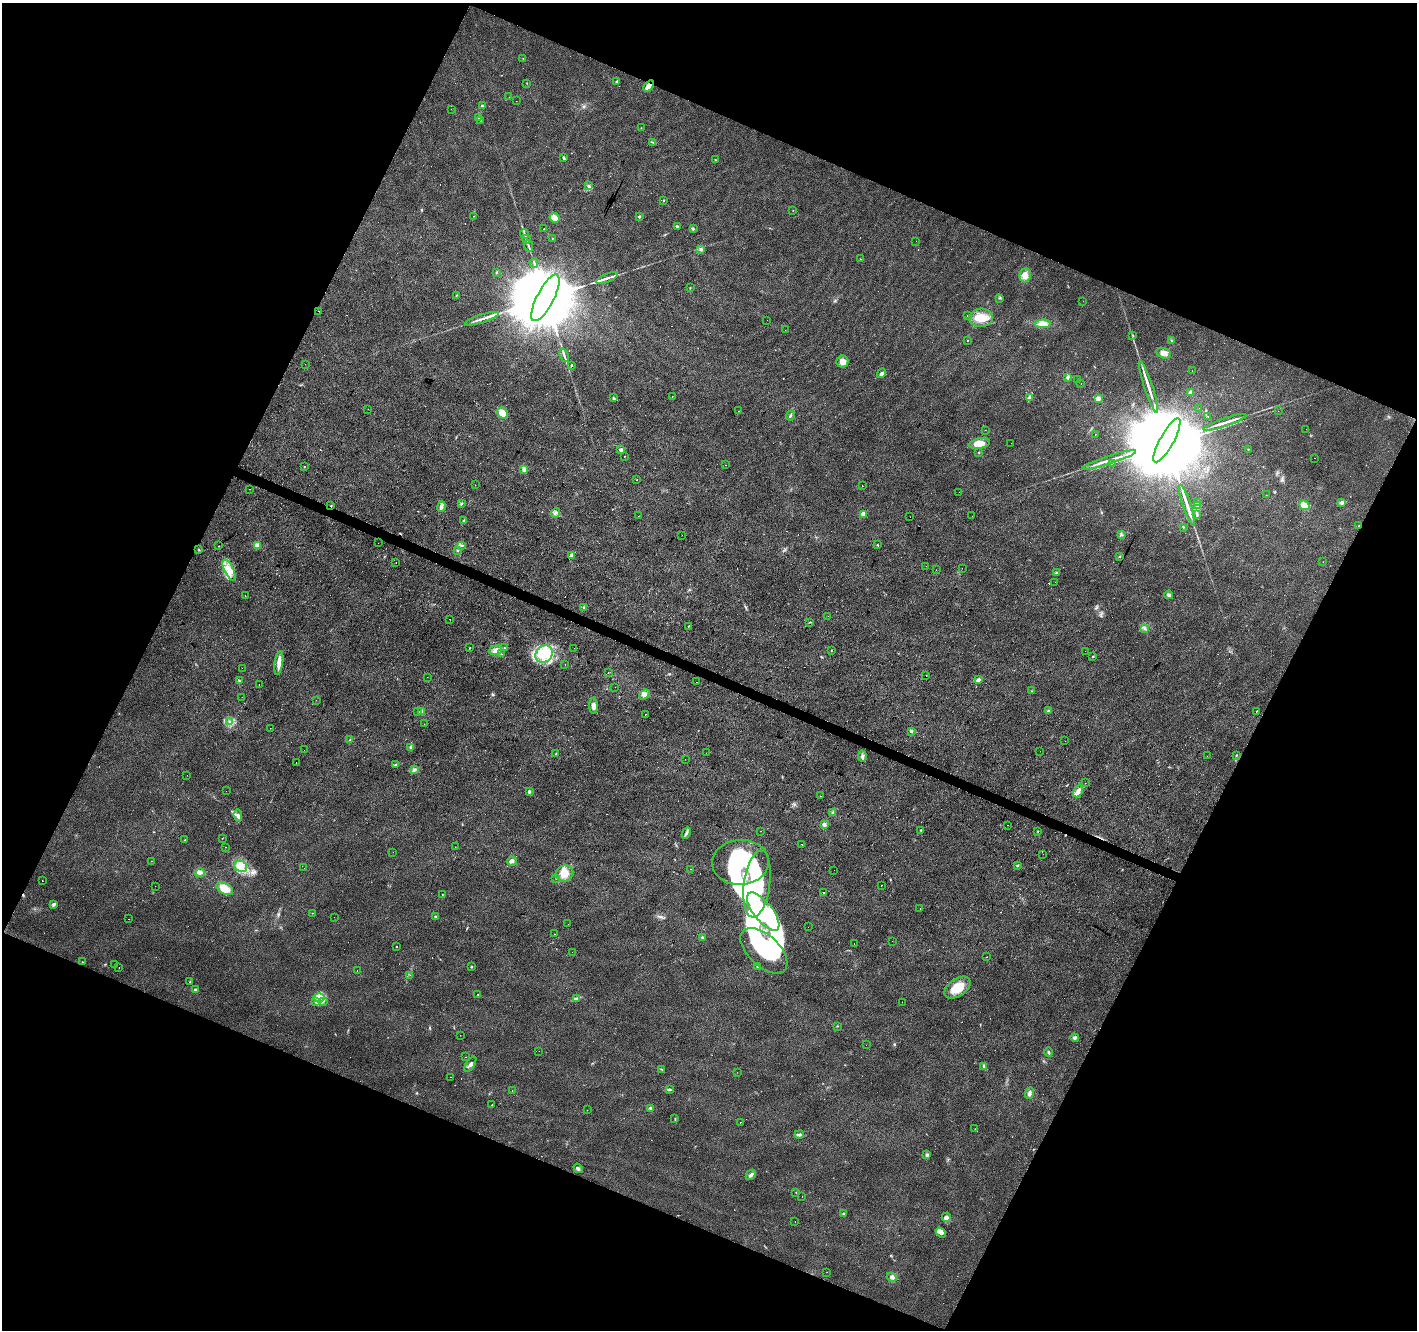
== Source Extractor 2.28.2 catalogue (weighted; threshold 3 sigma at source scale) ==
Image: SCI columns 5-5663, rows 267-5576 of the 5663 x 5777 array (HDU 1 of 3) = the unmasked area's bounding box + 8 px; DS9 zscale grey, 4 x 4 block average (1 PNG px = mean of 4 x 4 image px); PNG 1419 x 1332 px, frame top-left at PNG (2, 3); each listed source drawn as its Kron ellipse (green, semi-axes under 4 px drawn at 4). Shown black and unused: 44% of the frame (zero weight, under 2 of 3 exposures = <1% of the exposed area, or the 3 px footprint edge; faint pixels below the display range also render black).
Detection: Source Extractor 2.28.2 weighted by HDU 2 'WHT'. Background 0.0202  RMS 0.0061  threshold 0.0272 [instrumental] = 3 sigma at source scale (4.5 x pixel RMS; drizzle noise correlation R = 1.50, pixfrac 1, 0.0396/0.0396 arcsec/px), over >= 5 px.
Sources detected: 487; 6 too faint to see at this stretch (4 x 4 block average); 10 inside a brighter object's white glare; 165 cosmic-ray / hot-pixel residue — neither listed nor drawn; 1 coinciding with a brighter row at this scale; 13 inside a brighter listed object's ellipse — not listed separately; the other 292 listed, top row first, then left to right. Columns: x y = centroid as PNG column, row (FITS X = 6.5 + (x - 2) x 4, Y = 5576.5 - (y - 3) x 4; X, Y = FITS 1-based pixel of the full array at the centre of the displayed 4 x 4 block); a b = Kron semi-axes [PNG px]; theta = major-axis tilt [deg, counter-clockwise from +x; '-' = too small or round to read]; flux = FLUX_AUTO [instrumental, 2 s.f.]
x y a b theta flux
523 58 2 2 - 0.81
616 82 3 2 - 3.6
527 83 2 2 - 1.2
649 86 6 3 53 20
509 97 2 2 - 0.73
516 101 2 2 - 0.45
482 106 2 2 - 13
451 109 2 2 - 3.3
478 118 3 2 - 2
480 120 2 2 - 1.2
641 128 2 2 - 1.2
653 142 3 2 - 2.8
564 158 3 2 - 6.9
715 159 2 2 - 1.6
588 186 3 3 - 5.7
663 200 2 2 - 2.4
793 210 2 2 - 0.9
473 216 2 2 - 0.76
639 216 2 2 - 15
554 218 5 4 - 23
677 226 3 2 - 3.3
544 229 2 2 - 2.1
693 229 3 2 - 3
525 234 5 2 - 5.6
552 238 2 2 - 1.5
526 239 4 2 - 6.1
916 241 2 2 - 0.46
528 246 6 2 -67 6.1
701 249 4 3 - 6.7
860 259 2 2 - 3.6
534 263 4 2 - 3.5
496 272 2 2 - 2.5
1025 275 7 5 82 22
607 278 11 2 22 15
690 288 2 2 - 1.7
456 295 2 2 - 1.6
545 298 26 8 63 100000
1000 298 3 2 - 1.4
1083 301 2 2 - 0.88
319 311 2 2 - 1.8
967 316 2 2 - 1.3
981 318 12 9 5 61
482 319 17 2 17 21
767 320 2 2 - 3.7
1043 324 8 4 1 30
785 330 2 2 - 3.6
1133 335 2 2 - 2.2
968 340 2 2 - 2.8
1172 341 3 2 - 3.3
1164 353 7 5 -17 19
564 355 7 2 -69 7.6
842 362 6 6 - 22
305 364 2 2 - 1.3
571 366 3 2 - 2.7
1192 371 2 2 - 0.56
881 373 5 3 - 8.2
1068 377 3 2 - 8.9
1077 380 2 2 - 15
1081 384 2 2 - 13
1149 387 27 2 -72 34
1191 392 2 2 - 38
672 396 2 2 - 1.1
1029 397 4 3 - 8.8
613 398 3 2 - 3.6
1098 399 2 2 - 64
1199 408 2 2 - 0.97
368 409 2 2 - 2.2
739 411 2 2 - 9.5
1278 411 2 2 - 0.49
502 413 6 5 - 31
790 416 5 2 - 4.9
1208 417 2 2 - 1.3
1225 422 22 2 19 24
1306 429 2 2 - 0.59
985 430 2 2 - 1.3
1095 434 2 2 - 2
1167 440 25 7 61 110000
1011 443 2 2 - 0.52
979 444 11 5 11 38
1249 449 2 2 - 1.7
621 450 2 2 - 22
978 452 3 2 - 1.8
624 456 2 2 - 0.99
1314 458 2 2 - 3.5
1109 460 28 2 18 32
1112 463 3 2 - 2.7
725 465 2 2 - 1.2
304 467 2 2 - 1.4
524 470 4 3 - 8.7
637 480 2 2 - 3.8
475 485 2 2 - 0.46
862 486 2 2 - 3.6
249 489 2 2 - 1.9
959 492 2 2 - 0.87
1266 495 2 2 - 0.93
1198 502 4 3 - 6
1342 503 4 2 - 4.5
461 504 3 2 - 3.4
1187 505 21 3 -71 29
1304 505 5 4 - 25
331 506 2 2 - 2.2
1197 506 3 2 - 5.4
441 507 5 3 - 11
555 513 5 2 - 5.8
863 514 2 2 - 66
1197 514 4 2 - 4.5
638 516 2 2 - 4.6
972 516 2 2 - 0.97
910 517 2 2 - 1.2
464 521 3 2 - 7
1359 526 2 2 - 1.7
1183 527 2 2 - 1.7
1121 534 3 2 - 3.1
682 535 2 2 - 0.6
378 543 2 2 - 0.9
462 545 3 2 - 3.1
877 545 2 2 - 2.2
219 546 2 2 - 14
257 546 2 2 - 93
199 550 2 2 - 2.3
458 550 3 2 - 3.8
571 555 4 3 - 8.5
1120 557 2 2 - 2.2
396 562 2 2 - 3.2
1323 562 2 2 - 0.58
926 566 2 2 - 0.93
962 568 2 2 - 0.66
229 570 11 4 -63 37
936 570 2 2 - 0.49
1056 572 2 2 - 2.5
1055 582 2 2 - 0.93
1169 595 4 2 - 8.6
245 596 2 2 - 1.7
584 607 2 2 - 3
828 616 2 2 - 1.2
450 619 2 2 - 1.4
810 622 2 2 - 1.1
688 626 2 2 - 2.7
1145 628 3 2 - 4.8
470 648 2 2 - 2.5
504 648 2 2 - 1.2
574 648 2 2 - 0.85
496 650 7 4 18 17
831 650 2 2 - 1.4
1085 651 2 2 - 1.9
501 654 2 2 - 4.3
544 654 9 7 45 74
1092 656 2 2 - 1.5
279 663 12 3 81 25
565 664 2 2 - 1.8
242 668 2 2 - 0.47
608 672 2 2 - 3.1
926 675 2 2 - 9.1
427 677 2 2 - 1.5
978 680 4 3 - 8.3
239 681 2 2 - 2.8
696 682 2 2 - 3.5
259 684 2 2 - 1.7
615 687 2 2 - 4.8
1031 691 2 2 - 1.4
644 694 6 4 39 13
242 697 2 2 - 1.2
316 700 2 2 - 1.1
594 706 8 4 -89 16
418 711 2 2 - 2.8
421 711 2 2 - 54
1048 711 2 2 - 2.8
1256 711 2 2 - 440
645 714 2 2 - 5.4
230 722 2 2 - 1.8
424 724 2 2 - 2.1
270 728 2 2 - 0.79
911 731 3 3 - 5.1
350 740 3 2 - 3.4
1065 741 2 2 - 0.72
411 747 4 3 - 5.7
304 750 2 2 - 0.39
1040 751 2 2 - 1.7
556 753 2 2 - 1.7
706 753 2 2 - 1.6
1236 755 2 2 - 2.4
862 756 5 3 - 8.5
1207 756 2 2 - 0.63
685 759 2 2 - 1.2
296 762 2 2 - 2.7
396 764 2 2 - 2.8
414 770 4 3 - 7.2
187 775 2 2 - 0.52
1085 783 2 2 - 0.72
226 791 2 2 - 2.2
529 791 3 3 - 6.9
1078 791 6 4 62 15
820 796 2 2 - 5.9
833 812 3 2 - 3.3
238 816 6 4 -84 12
824 824 2 2 - 41
1008 825 2 2 - 3.4
921 830 4 2 - 3.1
761 831 2 2 - 0.61
1038 831 2 2 - 1.9
686 833 6 2 64 7.6
222 838 2 2 - 0.96
185 840 2 2 - 1.9
802 844 2 2 - 4.2
225 847 2 2 - 1.6
455 847 2 2 - 2.5
393 852 2 2 - 0.46
1043 854 2 2 - 1.2
151 861 2 2 - 1.1
512 861 5 4 - 8.8
740 862 28 22 3 420
1018 865 3 2 - 2.9
241 866 6 5 - 27
304 868 2 2 - 0.72
691 869 2 2 - 7.5
834 870 2 2 - 0.92
200 873 5 4 - 16
564 874 9 8 - 44
556 878 2 2 - 2.1
42 881 2 2 - 4.4
757 884 34 13 82 200
881 885 2 2 - 4.9
155 886 2 2 - 1.1
225 889 9 5 -29 48
824 893 2 2 - 6.7
442 895 2 2 - 1.8
54 904 4 2 - 4.2
920 908 2 2 - 4.8
763 912 23 9 -51 88
313 913 2 2 - 0.9
435 916 3 2 - 3.5
334 917 2 2 - 1.3
128 919 2 2 - 1.6
568 924 2 2 - 4.4
808 927 2 2 - 1.7
554 934 2 2 - 1.1
702 937 2 2 - 12
892 941 2 2 - 0.81
854 943 2 2 - 0.98
396 947 2 2 - 2.5
764 951 29 15 -44 220
572 952 2 2 - 0.64
987 957 2 2 - 1.8
82 962 2 2 - 2
114 964 2 2 - 0.86
119 967 2 2 - 2.2
472 967 3 2 - 2.5
758 967 3 2 - 3.7
357 970 2 2 - 1
410 975 2 2 - 0.57
189 982 2 2 - 1.1
957 988 14 8 34 77
195 990 2 2 - 27
478 994 2 2 - 630
319 998 5 4 - 21
576 999 4 3 - 7.8
323 1001 2 2 - 1.8
316 1002 3 3 - 6.2
902 1002 2 2 - 0.46
837 1026 2 2 - 1.6
460 1035 2 2 - 0.62
1075 1038 4 3 - 8.3
866 1045 2 2 - 0.46
539 1051 2 2 - 1.2
1049 1052 5 2 - 3.8
465 1057 2 2 - 3
470 1064 8 3 57 9.7
984 1066 4 3 - 8.8
662 1069 2 2 - 1.9
737 1072 2 2 - 0.54
450 1077 2 2 - 4.3
669 1089 2 2 - 2.8
512 1090 2 2 - 2.5
1030 1093 6 3 72 12
492 1105 2 2 - 9.6
651 1108 4 2 - 5.6
587 1110 2 2 - 1
675 1119 3 2 - 2.3
740 1122 2 2 - 0.74
975 1129 2 2 - 0.63
799 1134 5 3 - 8.9
927 1155 4 3 - 6.8
578 1168 5 3 - 9.1
751 1175 6 3 45 12
796 1192 2 2 - 1.9
802 1196 2 2 - 1.5
843 1214 3 2 - 4.1
946 1217 4 4 - 13
795 1222 2 2 - 0.66
941 1232 6 4 -35 16
827 1272 2 2 - 0.6
892 1277 5 3 - 9.3
Overlapping masked pixels (flux is a lower limit): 3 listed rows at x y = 649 86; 331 506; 1359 526
Diffuse or blended objects may show on this block-average render without a row.